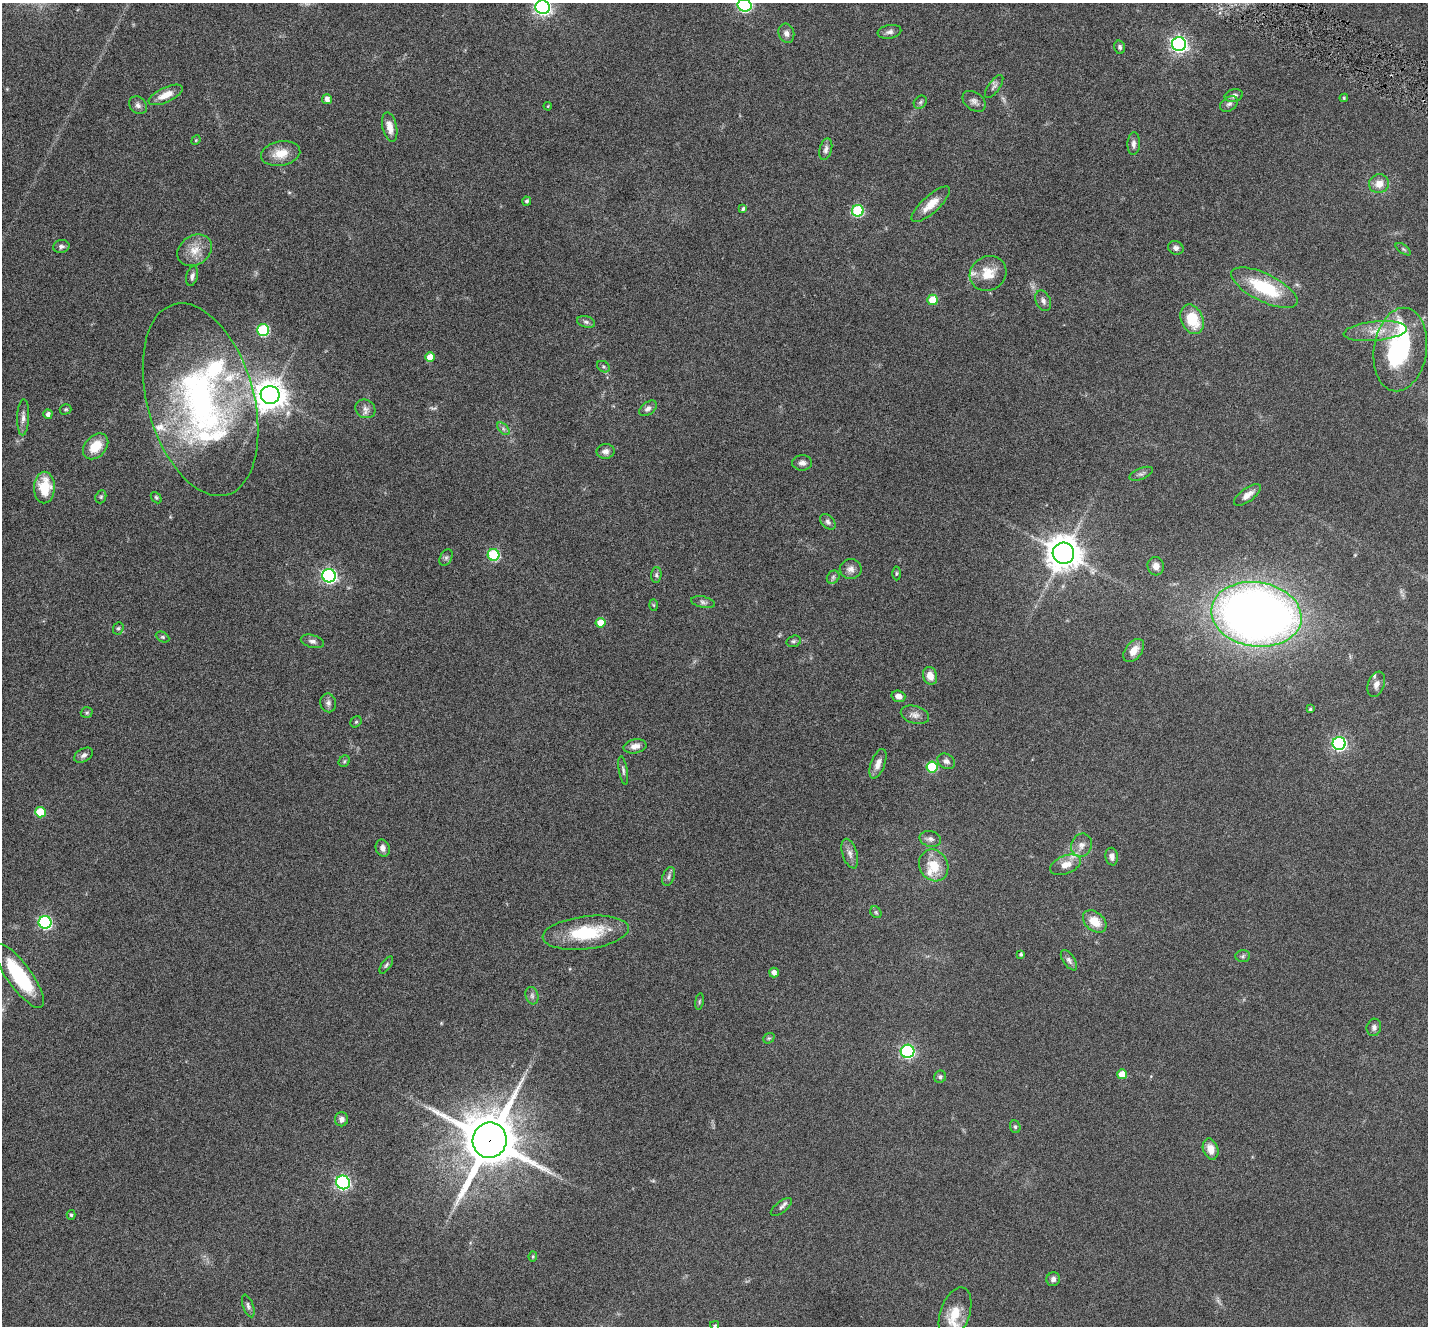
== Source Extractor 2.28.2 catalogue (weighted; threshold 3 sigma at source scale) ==
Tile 10 of 4 x 4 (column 2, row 3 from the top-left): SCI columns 1509-2934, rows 1612-2935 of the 5796 x 5871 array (HDU 1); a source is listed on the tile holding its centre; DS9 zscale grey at full resolution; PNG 1430 x 1328 px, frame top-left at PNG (2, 3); each listed source drawn as its Kron ellipse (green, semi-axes under 4 px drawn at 4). Shown black and unused: <1% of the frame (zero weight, under 5 of 9 exposures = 5% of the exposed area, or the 3 px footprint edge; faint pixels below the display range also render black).
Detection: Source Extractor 2.28.2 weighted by HDU 2 'WHT'; one run over the whole footprint, this tile lists its part. Background 0.0535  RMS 0.0043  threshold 0.0177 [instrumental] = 3 sigma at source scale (4.09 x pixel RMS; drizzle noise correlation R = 1.36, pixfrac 0.8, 0.05/0.05 arcsec/px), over >= 5 px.
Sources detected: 142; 2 too faint to see at this stretch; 2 inside a brighter object's white glare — neither listed nor drawn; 7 inside a brighter listed object's ellipse — not listed separately; the other 131 listed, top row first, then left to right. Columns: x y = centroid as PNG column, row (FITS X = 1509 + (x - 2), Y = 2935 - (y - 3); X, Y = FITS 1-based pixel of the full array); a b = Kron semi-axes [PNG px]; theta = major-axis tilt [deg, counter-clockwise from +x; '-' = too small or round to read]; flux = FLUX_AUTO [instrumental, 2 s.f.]
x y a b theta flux
744 6 7 6 - 49
543 7 7 7 - 130
889 32 12 6 11 1.6
786 33 10 8 -74 1.9
1179 44 7 7 - 140
1120 47 7 5 -76 0.98
994 87 13 5 54 1.3
166 95 18 7 25 4.7
1234 96 9 6 15 1.5
1344 98 4 4 - 0.5
327 99 5 5 - 1.7
974 101 13 8 -37 1.9
920 102 7 5 45 0.86
1229 104 9 6 35 1.5
138 105 10 8 -44 1.5
548 106 4 3 - 0.33
390 127 15 7 -78 4.1
196 140 5 4 - 0.4
1134 144 11 6 88 1.7
826 149 11 6 75 1.6
281 153 20 12 10 6.9
1379 184 10 9 - 3.9
527 201 4 4 - 1
931 204 24 8 42 5.9
743 209 4 3 - 0.84
858 211 6 6 - 33
61 246 8 6 12 1.2
1176 248 8 6 -24 1.3
1403 249 9 4 -35 0.72
195 250 18 14 34 6
988 273 19 17 32 8.1
192 276 10 5 76 1.3
1264 288 36 14 -26 25
933 300 5 5 - 12
1043 301 11 7 -65 1.5
1192 319 15 11 -67 13
586 322 9 5 -15 1.1
263 330 6 6 - 36
1375 331 32 9 5 7.4
1400 349 42 26 81 54
430 357 5 4 - 5.9
603 367 7 5 -34 0.65
270 395 9 9 - 610
200 400 99 53 -74 120
648 408 10 6 37 1.7
65 409 6 5 - 0.6
365 409 10 9 - 2.1
48 414 4 4 - 1.8
23 417 18 6 88 2
503 429 7 4 -45 0.93
96 446 15 10 46 8.2
605 451 9 7 2 1.9
802 463 10 8 -1 1.8
1141 474 12 5 23 1.3
44 488 16 10 89 12
1247 495 16 6 36 2.8
101 497 7 5 69 0.68
156 498 6 4 -49 0.58
828 522 9 6 -46 1.3
1063 553 11 10 - 730
494 555 6 6 - 34
446 558 9 6 63 0.95
1156 566 9 8 - 2.3
851 569 11 10 - 2.3
896 573 7 3 89 0.53
656 575 8 5 86 0.77
329 576 7 6 - 99
833 577 7 5 47 0.85
703 602 12 5 -12 1.3
653 605 6 4 -88 0.42
1256 614 45 32 -8 390
601 623 5 5 - 7.3
118 628 6 5 - 0.69
163 637 7 5 -26 0.62
312 641 12 6 -15 1.6
794 641 7 5 16 0.86
1134 651 13 8 53 3.9
930 676 9 7 -71 3.6
1376 684 13 8 70 2.5
898 696 7 5 -17 2.2
328 703 9 7 -78 1.5
1310 709 3 3 - 0.66
87 713 6 5 - 0.71
915 715 14 8 -16 2.3
356 722 6 5 - 0.58
1339 743 6 6 - 83
635 746 11 7 11 2.5
84 755 10 6 30 1.4
344 761 6 5 - 0.68
946 761 9 7 -31 1.4
878 764 15 7 69 3
932 767 5 5 - 21
623 770 14 4 -80 1.1
40 812 5 5 - 12
930 839 11 8 -15 1.6
1081 845 12 10 67 2.8
383 848 8 7 - 2
850 854 15 7 -72 2.3
1112 857 9 6 -80 1.8
934 865 16 14 -60 9
1065 865 16 9 22 4.3
669 876 10 6 70 1.2
876 912 6 5 - 0.6
1095 921 13 9 -41 6.7
45 922 6 6 - 63
586 933 43 16 7 23
1021 954 3 3 - 0.76
1243 956 7 6 - 0.95
1069 960 12 5 -56 1.4
386 965 10 4 56 0.84
774 972 5 5 - 2.2
19 976 38 12 -54 28
532 996 9 6 -75 1.2
699 1001 8 4 81 0.67
1374 1027 9 7 75 1.4
769 1038 6 4 41 0.62
908 1051 7 6 - 53
1122 1074 5 5 - 5.8
940 1077 6 6 - 0.97
341 1119 7 6 - 1.8
1015 1127 6 5 - 0.69
490 1140 18 17 - 2500
1211 1149 11 7 -71 4.1
343 1182 7 6 - 89
781 1207 12 5 38 1.3
71 1215 5 4 - 0.64
533 1256 5 4 - 0.41
1053 1279 7 6 - 1.4
248 1306 12 5 -70 1.2
955 1313 27 14 71 9.4
715 1325 4 3 - 0.47
Overlapping masked pixels (flux is a lower limit): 1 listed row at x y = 490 1140
Isophote crosses this tile's border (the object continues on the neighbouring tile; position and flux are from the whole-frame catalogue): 4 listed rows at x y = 744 6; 543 7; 19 976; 955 1313